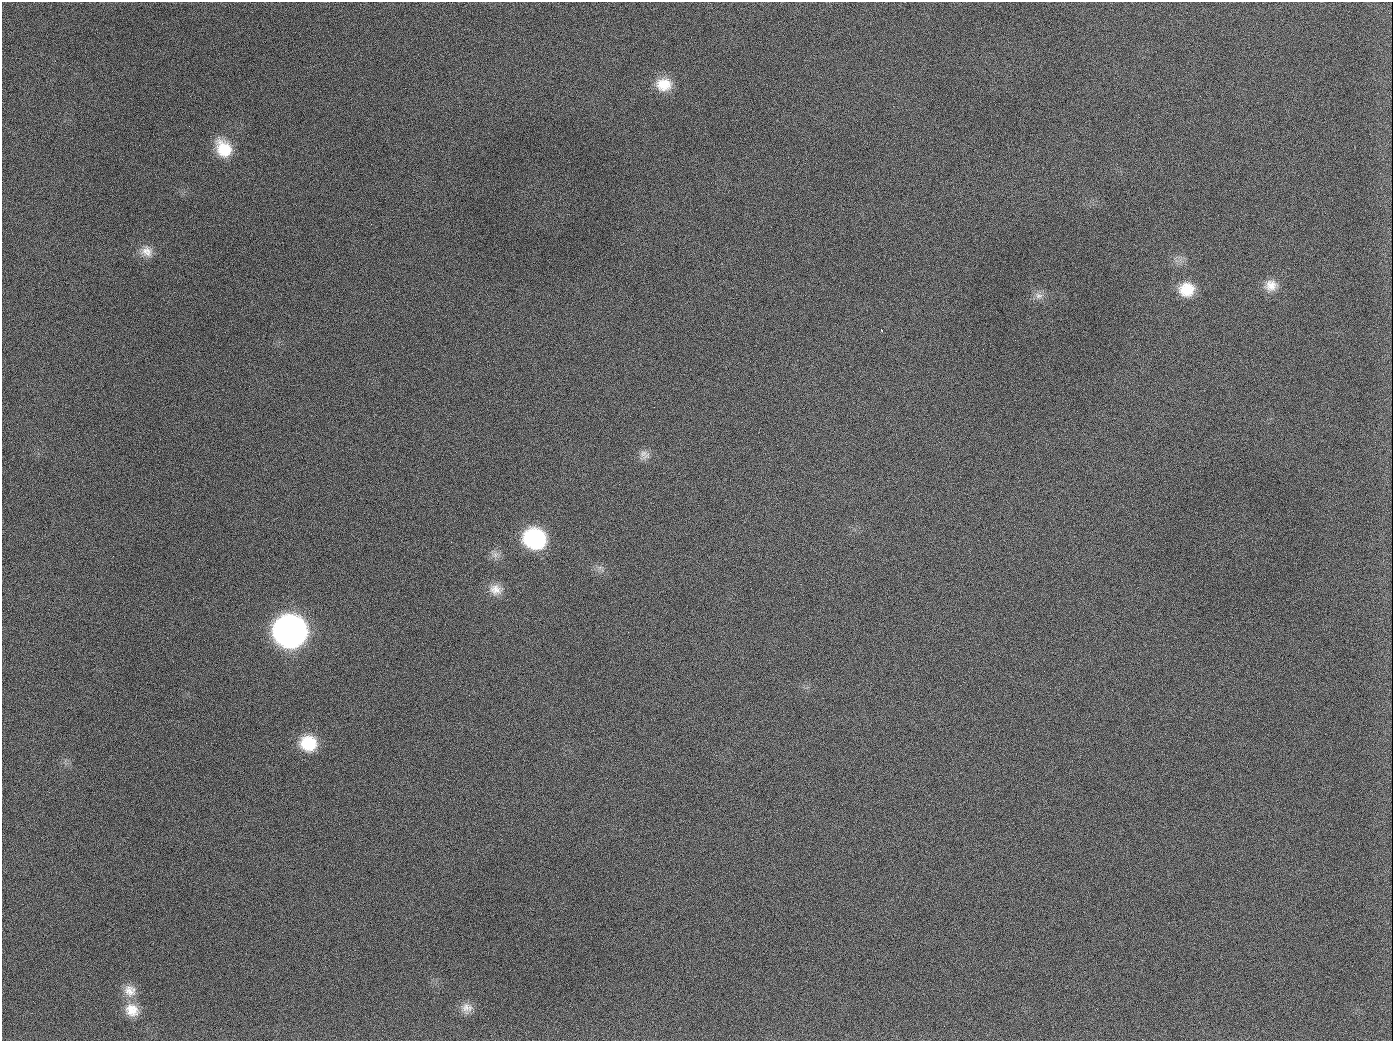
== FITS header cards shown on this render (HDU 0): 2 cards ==
NAXIS1  =                 1391
NAXIS2  =                 1039

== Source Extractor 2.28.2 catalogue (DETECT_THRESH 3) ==
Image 1391 x 1039 px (HDU 0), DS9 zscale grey, 1 PNG px = 1 image px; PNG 1395 x 1043 px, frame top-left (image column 1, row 1039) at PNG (2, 2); no overlay
Background 1700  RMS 74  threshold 223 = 3 sigma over >= 5 px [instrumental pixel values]
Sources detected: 18; all 18 listed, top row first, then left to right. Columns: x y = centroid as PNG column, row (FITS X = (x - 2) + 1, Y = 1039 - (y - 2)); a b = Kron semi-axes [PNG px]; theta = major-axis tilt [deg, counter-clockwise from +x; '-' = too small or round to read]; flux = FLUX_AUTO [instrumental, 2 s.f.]
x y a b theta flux
664 84 19 16 1 1.1e+05
189 126 2 2 - 7.6e+03
224 148 21 16 -59 1.6e+05
147 251 16 14 -23 5.5e+04
1271 285 17 15 22 6.6e+04
1186 289 17 16 - 1.2e+05
1039 296 11 9 -8 3.1e+04
882 330 3 2 - 1.5e+04
654 407 3 2 - 3.7e+03
644 455 16 12 -25 3.7e+04
535 539 19 17 -18 5.6e+05
496 590 18 14 -18 6.2e+04
290 631 20 19 - 3.9e+06
308 743 18 17 - 1.8e+05
130 991 18 15 -34 6.5e+04
467 1008 15 14 - 4.7e+04
132 1010 18 15 -39 8.6e+04
944 1026 2 2 - 5.6e+03